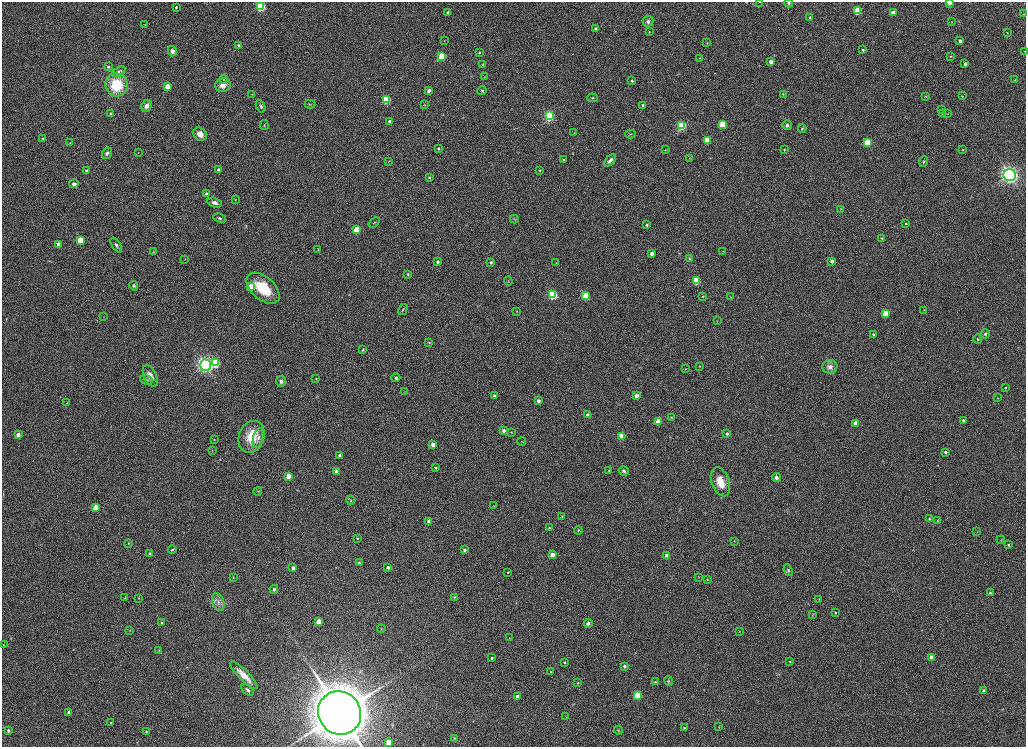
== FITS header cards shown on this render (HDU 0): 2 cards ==
NAXIS1  =                 2048
NAXIS2  =                 1489

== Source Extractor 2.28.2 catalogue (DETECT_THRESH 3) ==
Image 2048 x 1489 px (HDU 0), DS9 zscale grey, zoomed out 1/2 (1 PNG px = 2 x 2 image px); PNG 1028 x 749 px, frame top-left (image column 1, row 1489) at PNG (2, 2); each listed source drawn as its Kron ellipse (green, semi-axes under 4 px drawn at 4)
Background 1140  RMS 5.7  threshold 17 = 3 sigma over >= 5 px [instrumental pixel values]
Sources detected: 246; all 246 listed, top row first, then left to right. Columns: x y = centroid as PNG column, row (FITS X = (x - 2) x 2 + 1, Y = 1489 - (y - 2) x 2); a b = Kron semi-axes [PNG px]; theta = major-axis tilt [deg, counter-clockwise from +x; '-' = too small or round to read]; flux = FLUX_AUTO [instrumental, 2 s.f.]
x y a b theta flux
760 2 3 1 - 3.6e+02
789 3 4 4 - 1.8e+03
949 3 3 2 - 8.3e+03
176 7 2 2 - 1.3e+03
261 7 4 3 - 1.3e+05
857 11 3 3 - 5.4e+04
447 12 3 3 - 2.3e+03
893 13 3 3 - 1.2e+04
1024 14 3 2 - 4.8e+02
810 17 3 3 - 1.4e+03
648 21 5 5 - 3.1e+03
951 22 3 2 - 5.0e+02
145 24 3 3 - 6.3e+02
596 29 3 3 - 5.2e+03
649 32 3 3 - 6.6e+02
1007 33 3 2 - 6.6e+02
444 41 2 2 - 4.3e+02
960 41 3 3 - 4.9e+03
707 43 3 3 - 9.0e+02
238 45 3 3 - 2.5e+03
863 50 4 3 - 1.6e+03
172 51 5 4 - 5.2e+03
1025 51 3 2 - 4.0e+02
479 52 3 3 - 1.1e+03
442 56 4 3 - 4.4e+04
950 56 4 3 - 9.2e+02
700 58 4 3 - 8.6e+02
771 62 3 3 - 7.6e+03
482 64 4 3 - 8.9e+02
965 64 3 3 - 3.5e+03
108 67 4 3 - 1.5e+03
119 71 7 4 34 3.3e+03
484 77 3 2 - 3.3e+02
223 79 4 4 - 1.5e+03
1015 80 3 3 - 6.2e+02
632 81 3 3 - 1.8e+03
117 85 11 11 - 4.4e+04
223 85 8 6 19 1.0e+04
167 87 3 3 - 2.1e+04
482 90 5 4 - 1.5e+03
429 91 3 3 - 4.9e+03
252 94 3 2 - 5.5e+02
783 94 3 2 - 7.2e+02
926 96 3 3 - 8.8e+02
962 96 3 3 - 5.9e+02
592 98 5 3 - 1.3e+03
386 100 4 3 - 8.7e+04
310 104 5 3 - 1.1e+03
425 105 3 3 - 6.0e+02
643 105 4 3 - 1.4e+03
147 106 6 5 - 7.1e+03
261 106 7 4 -64 2.1e+03
942 109 2 2 - 4.9e+02
943 113 4 3 - 1.8e+03
111 114 3 3 - 2.2e+03
948 114 3 3 - 7.5e+02
549 116 4 3 - 1.7e+05
389 121 3 3 - 2.8e+03
264 125 5 3 - 1.1e+03
682 125 4 3 - 1.0e+05
723 125 3 3 - 5.3e+04
787 125 5 4 - 3.1e+03
802 129 4 4 - 1.4e+03
574 133 3 2 - 4.0e+02
200 134 7 6 - 9.3e+03
630 134 5 2 - 9.6e+02
43 138 4 3 - 1.3e+03
707 140 3 3 - 3.5e+04
868 142 3 3 - 6.1e+04
70 143 3 3 - 9.3e+02
438 148 3 3 - 1.7e+03
665 150 4 3 - 7.3e+02
784 150 3 2 - 7.9e+02
963 150 3 2 - 7.6e+02
107 153 6 4 58 3.3e+03
138 153 2 2 - 3.6e+02
689 158 3 2 - 4.2e+02
564 160 3 3 - 1.5e+03
610 160 7 3 47 3.7e+03
389 161 3 3 - 7.0e+02
924 162 5 3 - 1.6e+03
218 169 3 3 - 2.5e+03
540 170 4 3 - 1.0e+03
86 171 3 3 - 2.4e+03
1010 175 6 6 - 4.5e+05
429 177 4 3 - 1.5e+03
74 184 5 4 - 3.8e+03
206 194 3 3 - 2.0e+03
235 200 3 2 - 4.9e+02
215 203 7 4 -16 4.9e+03
841 209 3 3 - 7.4e+02
220 218 6 3 -22 1.8e+03
514 219 4 3 - 8.2e+02
374 222 6 3 38 1.2e+03
906 223 3 3 - 1.3e+03
647 225 4 4 - 2.0e+03
356 230 3 3 - 3.5e+04
882 238 2 2 - 7.3e+02
80 240 3 3 - 3.7e+04
58 244 3 3 - 6.2e+03
116 245 8 4 -57 2.9e+03
318 249 3 2 - 5.2e+02
723 251 3 2 - 4.1e+02
153 252 3 3 - 8.1e+02
652 253 3 3 - 7.8e+03
185 259 3 2 - 4.1e+02
689 259 4 4 - 1.2e+03
832 261 3 3 - 4.9e+03
438 262 3 3 - 3.1e+03
491 262 3 3 - 2.1e+03
556 263 2 2 - 4.1e+02
408 274 4 3 - 8.4e+02
508 281 4 3 - 9.6e+02
696 281 3 3 - 5.5e+04
134 286 5 4 - 1.7e+03
250 287 3 3 - 2.2e+04
263 288 20 11 -41 4.2e+04
553 295 4 3 - 1.3e+05
586 296 3 3 - 5.5e+04
703 296 4 3 - 1.3e+03
731 297 3 2 - 5.3e+02
403 310 6 2 60 1.0e+03
924 310 3 2 - 5.3e+02
517 311 3 2 - 5.3e+02
886 314 3 3 - 4.7e+04
104 317 3 2 - 4.2e+02
717 321 3 3 - 7.2e+02
873 334 2 2 - 1.5e+03
985 334 4 4 - 2.1e+03
978 339 5 3 - 1.3e+03
429 343 3 3 - 7.7e+02
363 350 4 3 - 1.3e+03
216 363 4 4 - 1.0e+05
205 365 5 5 - 3.9e+05
700 366 3 2 - 5.6e+02
830 367 7 7 - 7.4e+03
685 369 3 2 - 5.0e+02
150 376 12 6 -65 7.8e+03
396 378 4 4 - 1.9e+03
316 379 2 2 - 6.2e+02
146 380 6 4 -17 2.3e+03
281 381 5 5 - 3.4e+03
1005 387 3 3 - 1.1e+03
405 391 4 2 - 6.3e+02
494 396 3 3 - 2.4e+03
636 396 3 3 - 5.9e+03
998 398 3 3 - 5.3e+02
538 401 3 3 - 6.1e+03
67 403 3 2 - 5.7e+02
588 415 3 3 - 5.0e+03
671 417 4 3 - 9.7e+02
963 420 4 3 - 1.4e+03
658 422 3 3 - 2.9e+04
856 423 3 3 - 2.0e+04
504 430 3 3 - 4.2e+03
511 432 3 2 - 6.5e+02
727 434 3 3 - 2.3e+03
18 435 3 3 - 7.8e+03
622 436 3 3 - 2.8e+04
251 437 16 12 69 2.8e+04
258 438 10 5 76 4.6e+03
214 439 3 2 - 7.0e+02
522 441 4 2 - 7.1e+02
433 444 3 3 - 9.3e+03
212 450 3 2 - 5.9e+02
945 452 3 3 - 2.6e+03
340 455 3 3 - 3.7e+03
435 468 3 3 - 1.5e+03
609 470 3 3 - 1.2e+03
336 471 3 3 - 6.3e+03
624 471 5 4 - 2.4e+03
288 476 3 3 - 1.5e+04
776 477 4 4 - 3.6e+03
720 482 15 9 -70 2.1e+04
258 491 4 2 - 7.1e+02
351 500 4 4 - 1.2e+03
494 506 2 1 - 3.3e+02
96 507 3 3 - 3.2e+04
562 516 2 2 - 7.9e+02
929 519 3 3 - 1.5e+03
429 521 3 3 - 8.2e+03
938 521 3 2 - 5.6e+02
549 528 3 3 - 9.9e+02
578 530 4 3 - 1.1e+03
977 532 3 2 - 5.3e+02
357 538 2 2 - 1.2e+03
1001 540 4 3 - 9.6e+02
734 541 4 2 - 7.6e+02
128 543 3 2 - 6.5e+02
1008 545 3 2 - 1.4e+03
172 550 4 3 - 1.3e+03
464 550 3 3 - 2.7e+03
150 553 2 2 - 1.4e+03
552 555 3 3 - 9.8e+03
667 556 3 3 - 1.5e+04
359 563 4 4 - 1.3e+03
388 567 3 3 - 3.4e+03
293 568 3 3 - 5.5e+03
788 570 6 4 -68 1.8e+03
508 572 3 3 - 9.5e+02
698 577 3 2 - 7.1e+02
233 578 4 3 - 8.8e+02
707 579 4 3 - 8.9e+02
274 589 4 3 - 2.0e+03
990 593 3 3 - 1.6e+03
454 597 3 3 - 8.3e+02
125 598 4 2 - 7.9e+02
139 598 3 2 - 5.0e+02
819 599 2 1 - 4.4e+02
218 602 9 5 -70 5.6e+03
836 613 3 3 - 1.0e+03
813 614 4 3 - 8.7e+02
318 621 3 3 - 1.8e+04
162 623 2 2 - 2.7e+03
588 623 4 4 - 3.1e+03
381 629 4 3 - 1.0e+03
130 630 3 2 - 3.6e+02
739 631 3 2 - 4.6e+02
509 638 2 2 - 3.4e+02
4 645 3 2 - 4.0e+02
159 650 3 2 - 5.6e+02
492 658 3 2 - 2.0e+03
931 658 3 3 - 1.4e+04
790 661 3 3 - 8.7e+02
564 662 3 2 - 2.2e+03
625 666 3 3 - 3.7e+03
551 672 2 2 - 7.1e+02
244 675 19 5 -45 1.8e+04
669 681 5 3 - 1.4e+03
655 682 4 4 - 1.2e+03
578 683 3 3 - 7.6e+02
247 690 7 4 -41 3.2e+03
984 691 3 3 - 3.7e+03
638 695 3 3 - 6.0e+04
517 697 3 3 - 5.8e+03
69 712 3 3 - 3.4e+03
340 713 22 21 - 3.8e+06
566 716 3 2 - 3.6e+02
111 723 3 3 - 7.5e+02
719 727 3 2 - 5.8e+02
684 728 4 3 - 9.5e+02
8 730 3 3 - 2.6e+03
618 730 5 3 - 9.4e+02
146 732 3 2 - 6.5e+02
455 738 4 3 - 7.2e+02
389 742 3 3 - 2.7e+04
At the frame edge (FLAGS 8, measured only in part): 4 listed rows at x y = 760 2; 789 3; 949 3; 340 713